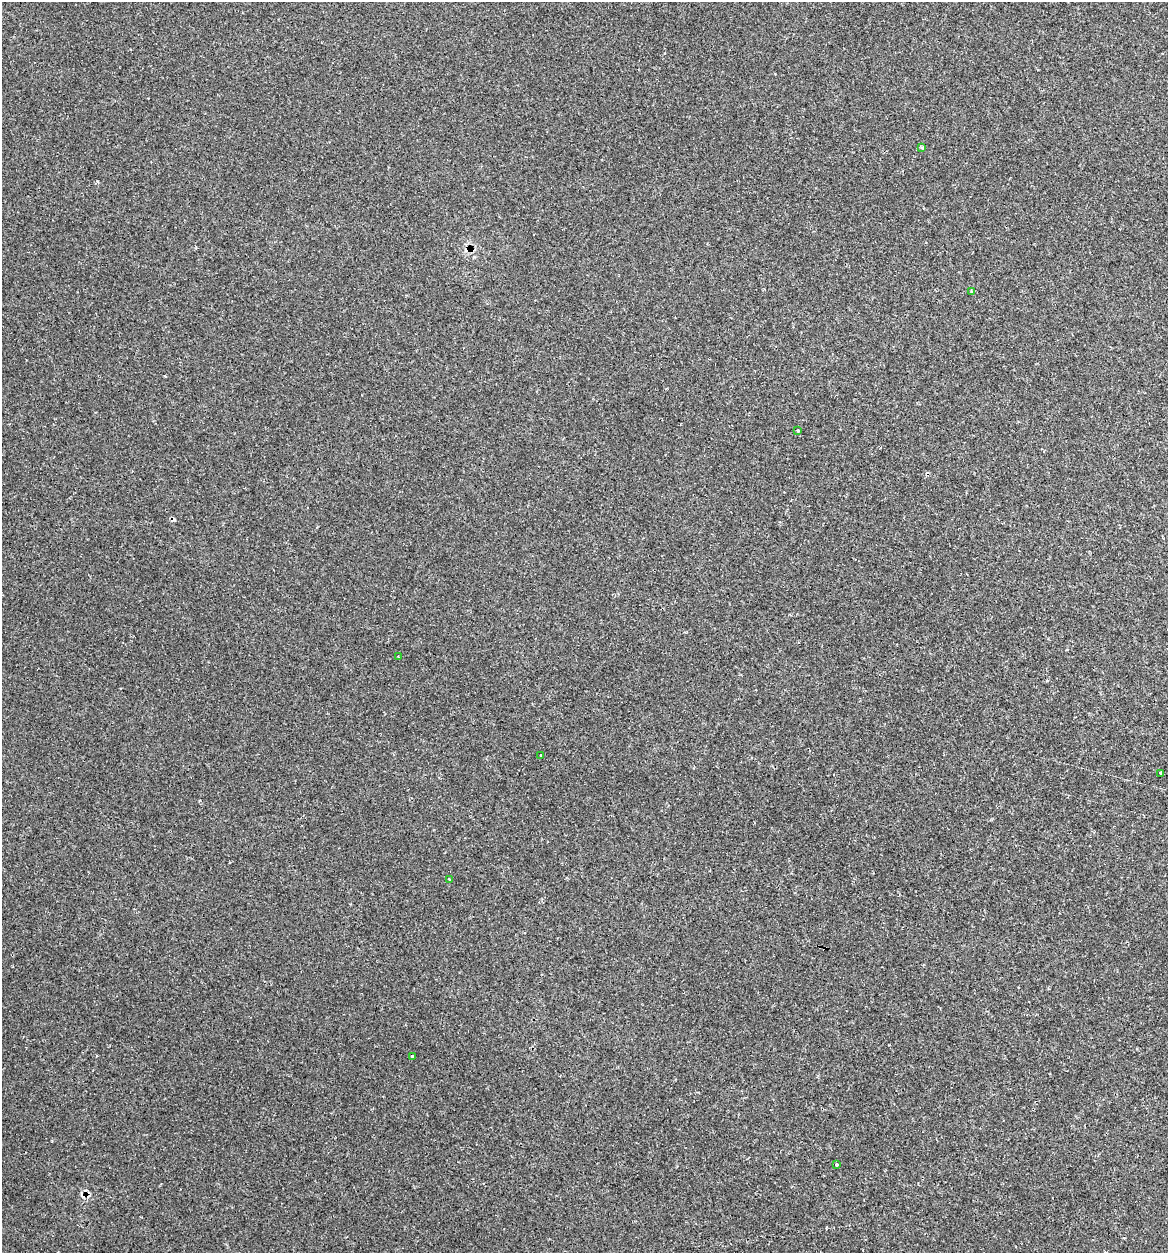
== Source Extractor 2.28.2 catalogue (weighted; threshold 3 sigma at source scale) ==
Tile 6 of 4 x 4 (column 2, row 2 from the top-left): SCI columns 1290-2455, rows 2532-3782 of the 5031 x 5032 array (HDU 1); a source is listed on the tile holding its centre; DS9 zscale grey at full resolution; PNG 1170 x 1255 px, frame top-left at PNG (2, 2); each listed source drawn as its Kron ellipse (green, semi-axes under 4 px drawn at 4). Shown black and unused: <1% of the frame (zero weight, under 2 of 3 exposures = <1% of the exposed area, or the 3 px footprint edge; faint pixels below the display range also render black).
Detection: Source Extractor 2.28.2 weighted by HDU 2 'WHT'; one run over the whole footprint, this tile lists its part. Background 0.0939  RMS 0.006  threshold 0.0269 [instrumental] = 3 sigma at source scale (4.5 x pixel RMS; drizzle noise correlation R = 1.50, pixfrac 1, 0.05/0.05 arcsec/px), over >= 5 px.
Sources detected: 11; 2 cosmic-ray / hot-pixel residue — neither listed nor drawn; the other 9 listed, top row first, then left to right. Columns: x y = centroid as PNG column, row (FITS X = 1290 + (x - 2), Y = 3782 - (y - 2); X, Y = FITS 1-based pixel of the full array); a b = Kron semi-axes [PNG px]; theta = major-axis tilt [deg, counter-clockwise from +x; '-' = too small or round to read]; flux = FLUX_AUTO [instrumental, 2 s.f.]
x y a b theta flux
922 147 4 3 - 0.68
972 291 4 4 - 0.69
798 431 3 3 - 1.2
398 657 3 2 - 0.66
541 755 3 3 - 2.4
1161 773 3 3 - 1.7
449 879 3 2 - 0.45
412 1056 3 3 - 8.9
836 1165 3 3 - 1.4